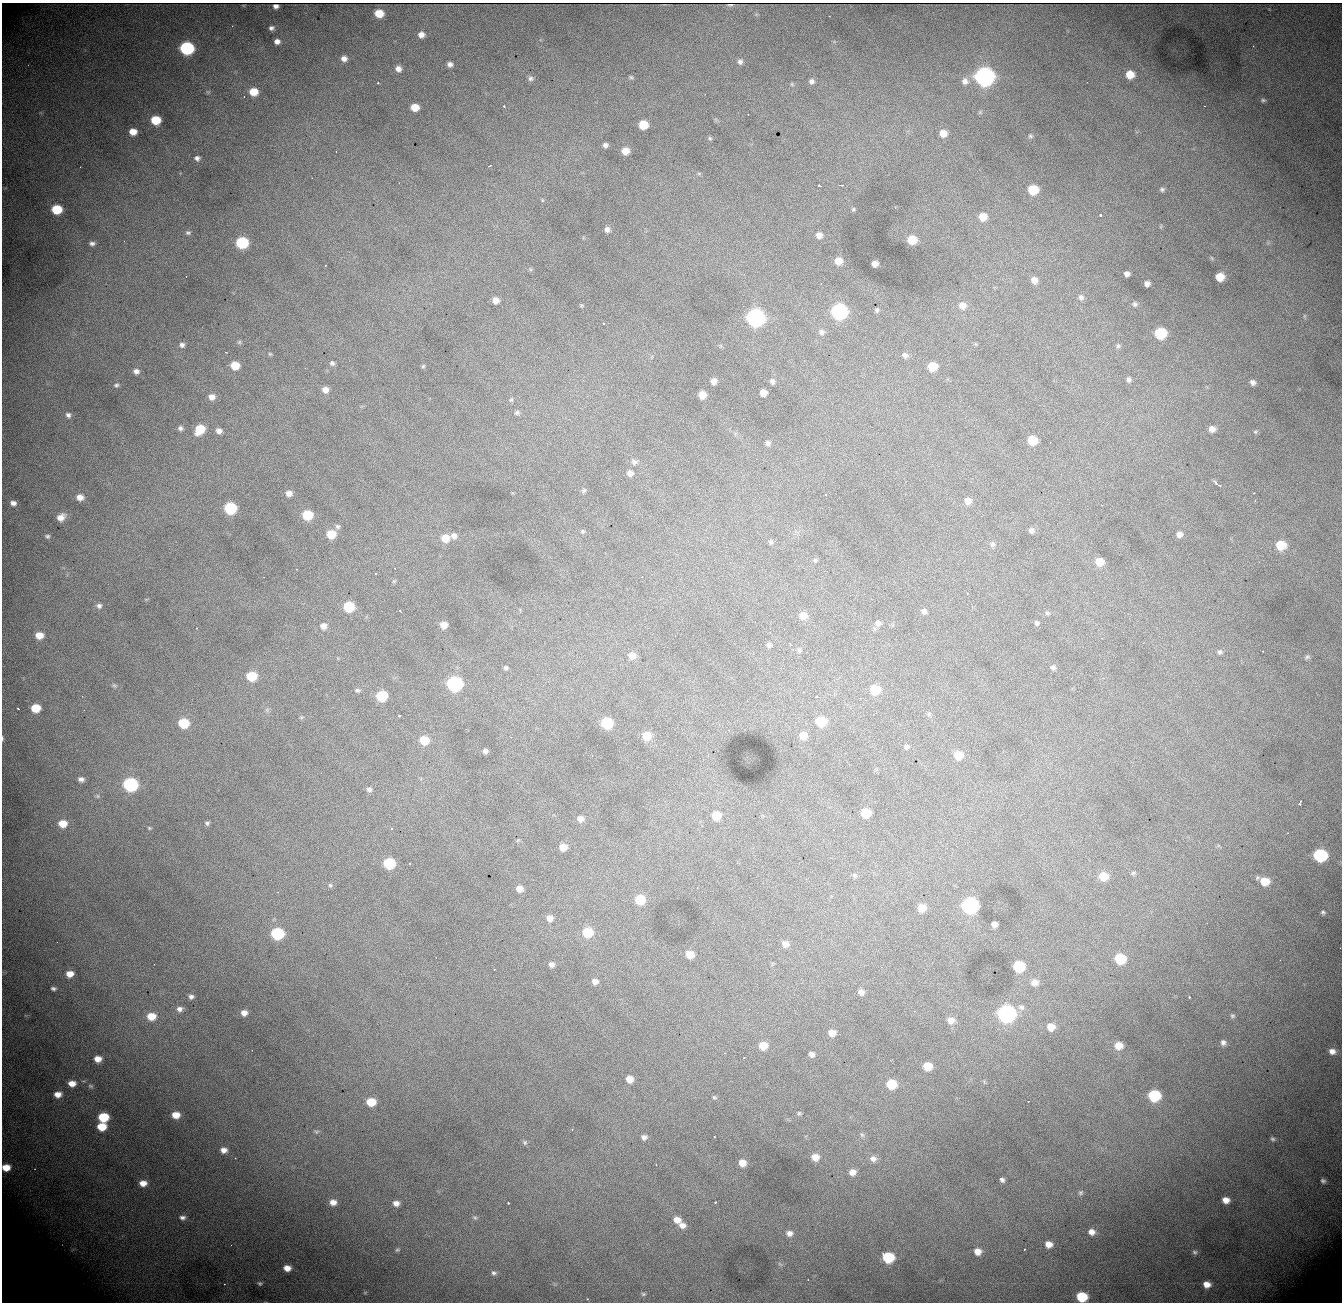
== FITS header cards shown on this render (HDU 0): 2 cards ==
NAXIS1  = 1340
NAXIS2  = 1300

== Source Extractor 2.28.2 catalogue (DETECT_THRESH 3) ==
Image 1340 x 1300 px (HDU 0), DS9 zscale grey, 1 PNG px = 1 image px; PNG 1344 x 1304 px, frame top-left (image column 1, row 1300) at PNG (2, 3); no overlay
Background 1980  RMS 23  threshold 70.4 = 3 sigma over >= 5 px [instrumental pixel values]
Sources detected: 298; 1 with non-positive FLUX_AUTO (blend fragments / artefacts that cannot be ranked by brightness) is not listed; the other 297 listed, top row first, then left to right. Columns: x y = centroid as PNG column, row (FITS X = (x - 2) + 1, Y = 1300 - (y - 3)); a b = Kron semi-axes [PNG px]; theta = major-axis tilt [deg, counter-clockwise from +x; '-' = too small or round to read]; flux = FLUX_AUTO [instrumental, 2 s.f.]
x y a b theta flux
276 6 5 4 - 6.6e+02
379 13 7 6 - 3.2e+04
271 28 5 4 - 4.5e+03
421 35 6 5 - 9.2e+03
277 41 5 5 - 7.7e+03
1253 46 2 2 - 1.2e+03
187 48 8 7 - 2.6e+05
344 58 6 5 - 7.9e+03
740 62 7 7 - 5.3e+03
450 64 5 5 - 6.0e+03
398 69 6 6 - 8.8e+03
1130 74 7 7 - 2.6e+04
984 76 9 8 - 1.1e+06
631 77 7 4 -29 2.5e+03
531 78 8 7 - 4.7e+03
811 81 7 6 - 5.3e+03
965 81 9 9 - 9.3e+03
378 83 3 2 - 4.3e+03
792 84 6 4 -46 2.0e+03
208 92 7 4 -33 2.3e+03
253 92 8 7 - 3.1e+04
1263 100 7 6 - 3.6e+03
504 106 3 3 - 2.3e+03
415 107 6 6 - 2.5e+04
980 112 7 4 72 2.1e+03
748 115 2 2 - 1.8e+03
156 120 7 6 - 4.8e+04
643 125 7 6 - 4.1e+04
133 132 7 6 - 1.8e+04
943 133 7 7 - 1.7e+04
1030 136 7 5 -34 3.2e+03
710 138 6 5 - 2.1e+03
605 145 5 5 - 4.9e+03
625 151 6 6 - 1.7e+04
197 158 6 5 - 5.2e+03
490 166 3 2 - 3.0e+03
312 178 2 2 - 7.8e+02
819 185 3 2 - 1.7e+03
841 185 5 3 - 1.9e+03
1162 189 7 6 - 3.8e+03
1033 190 7 7 - 5.7e+04
542 200 6 3 -72 1.6e+03
57 209 7 6 - 6.2e+04
853 209 5 4 - 2.2e+03
1100 215 3 3 - 7.5e+03
983 217 8 8 - 2.3e+04
1161 226 6 3 71 1.9e+03
607 229 6 6 - 6.0e+03
188 233 7 5 0 3.5e+03
819 235 7 6 - 9.3e+03
912 240 7 7 - 3.4e+04
242 243 8 7 - 1.3e+05
92 244 7 5 -2 4.8e+03
1212 258 6 4 -71 1.9e+03
838 261 7 7 - 1.7e+04
875 264 5 5 - 1.0e+04
1127 274 5 5 - 6.8e+03
186 276 3 2 - 1.8e+03
1220 277 7 6 - 2.6e+04
1034 280 7 7 - 1.1e+04
1147 284 5 5 - 6.5e+03
1081 297 7 6 - 4.8e+03
495 300 7 6 - 1.1e+04
1135 304 7 6 - 3.7e+03
962 305 9 9 - 1.2e+04
877 310 5 4 - 3.0e+03
839 311 8 8 - 4.3e+05
1304 316 6 4 -89 2.1e+03
755 318 8 8 - 7.5e+05
604 323 3 2 - 3.3e+03
821 332 8 7 - 5.2e+03
1160 333 8 7 - 9.3e+04
239 342 6 5 - 2.5e+03
182 345 7 6 - 5.4e+03
1118 346 6 5 - 2.8e+03
226 352 3 2 - 1.0e+03
270 354 5 4 - 1.7e+03
905 355 7 6 - 5.2e+03
332 363 6 5 - 3.9e+03
235 365 7 6 - 3.1e+04
423 366 5 4 - 2.0e+03
932 366 7 6 - 3.5e+04
136 371 7 6 - 7.2e+03
1129 380 5 5 - 4.2e+03
713 381 5 5 - 8.7e+03
772 381 6 5 - 4.1e+03
1253 382 7 6 - 6.3e+03
116 385 7 5 16 3.4e+03
325 390 7 6 - 9.9e+03
763 393 6 6 - 1.5e+04
702 395 6 6 - 1.8e+04
212 397 7 7 - 9.2e+03
511 400 6 5 - 2.6e+03
517 412 7 6 - 3.8e+03
68 415 7 7 - 5.1e+03
180 428 6 6 - 4.4e+03
200 429 8 7 - 4.2e+04
1212 429 6 6 - 1.0e+04
219 431 6 6 - 7.2e+03
1255 432 6 5 - 2.2e+03
1032 440 7 6 - 4.2e+04
768 443 6 5 - 4.5e+03
1050 443 2 2 - 9.8e+02
634 462 8 7 - 5.3e+03
630 473 7 7 - 7.4e+03
1217 484 8 3 -36 7.6e+03
584 491 6 6 - 2.9e+03
289 493 7 6 - 8.9e+03
1254 493 3 2 - 1.5e+03
80 497 8 7 - 1.1e+04
1255 500 2 2 - 1.2e+03
968 501 7 7 - 1.0e+04
13 503 7 6 - 7.7e+03
230 508 7 7 - 1.2e+05
307 515 7 7 - 5.8e+04
61 517 9 7 32 1.4e+04
338 526 7 6 - 3.8e+03
1031 530 7 6 - 5.0e+03
583 531 5 5 - 2.3e+03
331 534 7 7 - 3.4e+04
1179 534 6 6 - 8.1e+03
47 536 7 6 - 3.5e+03
454 536 8 8 - 6.8e+03
445 538 8 7 - 2.2e+04
771 542 7 6 - 3.1e+03
992 544 7 6 - 4.1e+03
1281 545 8 7 - 4.5e+04
815 560 5 5 - 2.6e+03
1099 562 7 7 - 2.3e+04
743 567 3 2 - 1.7e+03
375 573 3 2 - 1.5e+03
394 581 6 4 43 2.0e+03
967 593 3 2 - 1.1e+03
99 606 7 7 - 5.0e+03
349 607 7 7 - 6.8e+04
400 611 3 2 - 1.8e+03
924 611 6 6 - 5.2e+03
1047 613 7 5 -16 2.7e+03
803 615 8 8 - 1.5e+04
878 623 8 7 - 6.7e+03
1037 623 6 5 - 3.0e+03
444 625 7 6 - 1.5e+04
323 626 8 8 - 8.5e+03
197 628 3 2 - 1.0e+03
39 635 8 7 - 2.0e+04
790 644 3 2 - 9.9e+02
769 645 6 5 - 4.5e+03
799 650 6 5 - 3.0e+03
1220 652 6 6 - 3.8e+03
632 656 8 7 - 1.3e+04
1307 657 7 5 16 3.0e+03
1053 667 6 6 - 4.5e+03
506 668 5 5 - 3.3e+03
252 676 7 7 - 5.6e+04
454 684 8 8 - 3.5e+05
114 685 8 5 -40 3.0e+03
357 690 7 5 -18 3.0e+03
875 690 7 7 - 4.4e+04
381 696 7 7 - 7.2e+04
816 697 3 2 - 2.3e+03
36 708 7 6 - 3.7e+04
18 709 3 2 - 1.5e+03
267 710 7 4 -72 3.0e+03
929 714 6 4 73 2.2e+03
399 715 3 3 - 6.8e+03
301 717 6 4 -18 1.9e+03
821 721 7 7 - 5.9e+04
183 723 7 7 - 6.4e+04
607 723 7 7 - 8.0e+04
803 735 7 7 - 1.8e+04
647 736 7 7 - 2.8e+04
511 737 2 2 - 1.0e+03
2 738 6 2 -86 1.7e+03
424 740 7 7 - 3.4e+04
906 747 7 6 - 4.2e+03
485 751 5 5 - 4.9e+03
958 755 7 7 - 2.7e+04
81 779 6 5 - 5.7e+03
130 784 8 7 - 2.6e+05
369 789 7 5 -14 4.6e+03
98 796 6 4 90 2.1e+03
1300 803 4 3 - 3.0e+03
866 813 7 7 - 4.2e+04
716 816 7 7 - 3.0e+04
580 819 7 6 - 8.5e+03
207 823 6 5 - 3.1e+03
63 824 8 7 - 2.4e+04
149 828 5 4 - 1.9e+03
391 828 3 3 - 2.0e+03
563 847 6 6 - 1.6e+04
1320 855 8 7 - 1.8e+05
389 863 7 7 - 8.9e+04
410 864 3 3 - 2.6e+03
1133 873 7 5 16 2.7e+03
854 875 7 6 - 3.0e+03
1103 876 9 8 - 3.2e+04
1264 881 9 6 -22 3.0e+04
824 884 2 2 - 1.1e+03
330 885 6 5 - 2.9e+03
697 888 2 2 - 8.0e+02
519 889 6 6 - 9.9e+03
278 892 3 2 - 1.1e+03
640 899 7 7 - 4.6e+04
970 906 8 8 - 4.4e+05
921 908 7 6 - 2.2e+04
1323 912 6 5 - 3.1e+03
550 918 8 7 - 9.4e+03
994 924 5 5 - 9.0e+03
587 932 8 7 - 5.1e+04
277 934 8 7 - 1.4e+05
785 944 6 6 - 9.3e+03
690 954 7 6 - 2.1e+04
1120 959 8 7 - 6.8e+04
551 964 7 7 - 6.7e+03
1019 966 8 7 - 8.6e+04
495 969 2 2 - 1.3e+03
70 974 7 6 - 1.5e+04
595 981 7 6 - 6.6e+03
1034 982 8 7 - 1.1e+04
53 989 6 4 -3 3.6e+03
861 992 6 5 - 7.4e+03
191 997 7 6 - 5.4e+03
1189 997 3 3 - 2.3e+03
1021 1007 9 6 -18 5.1e+03
180 1009 9 7 6 7.6e+03
244 1013 7 6 - 9.0e+03
1006 1014 8 8 - 6.3e+05
151 1016 9 7 -2 2.6e+04
1232 1016 7 6 - 2.9e+03
951 1020 8 7 - 1.2e+04
1051 1027 7 7 - 1.7e+04
832 1033 7 6 - 1.5e+04
1223 1042 6 6 - 5.8e+03
1118 1045 8 7 - 2.0e+04
763 1046 7 7 - 2.4e+04
1332 1051 8 7 - 9.6e+03
811 1054 6 5 - 6.4e+03
744 1058 3 2 - 1.8e+03
98 1059 7 6 - 1.5e+04
927 1066 7 6 - 2.7e+04
629 1079 7 6 - 1.5e+04
72 1083 8 7 - 1.5e+04
891 1084 7 7 - 5.1e+04
90 1086 7 5 -4 3.3e+03
58 1094 8 7 - 1.4e+04
1154 1096 8 7 - 1.1e+05
714 1097 6 4 -15 2.2e+03
371 1102 8 7 - 3.3e+04
799 1113 5 5 - 2.3e+03
176 1115 7 6 - 2.0e+04
103 1117 8 7 - 6.2e+04
102 1127 7 6 - 3.5e+04
572 1129 3 3 - 1.8e+03
316 1132 7 6 - 3.0e+03
862 1135 7 5 -43 3.4e+03
644 1137 7 6 - 6.0e+03
714 1137 2 2 - 9.9e+02
1273 1139 6 5 - 2.9e+03
525 1142 7 6 - 3.1e+03
224 1150 7 6 - 9.9e+03
815 1157 8 7 - 1.6e+04
873 1159 9 8 - 8.1e+03
742 1163 6 6 - 1.7e+04
656 1164 2 2 - 8.5e+02
6 1167 7 5 0 2.2e+04
852 1172 8 7 - 1.1e+04
1002 1180 5 4 - 4.2e+03
1323 1181 4 4 - 3.3e+03
143 1183 8 7 - 1.5e+04
1081 1193 8 6 46 3.2e+03
1226 1200 7 6 - 1.3e+04
333 1202 8 7 - 1.2e+04
715 1202 3 2 - 4.6e+03
396 1203 6 5 - 8.5e+03
508 1203 3 3 - 4.1e+03
182 1218 9 6 -4 6.4e+03
475 1218 7 5 -16 2.6e+03
677 1220 8 7 - 1.3e+04
682 1225 8 7 - 9.3e+03
1091 1232 8 7 - 1.1e+04
789 1233 9 8 - 8.9e+03
1048 1244 7 6 - 1.3e+04
73 1249 8 3 19 3.1e+03
1025 1249 2 2 - 1.3e+03
397 1250 6 4 14 2.4e+03
977 1251 7 6 - 1.3e+04
1195 1252 7 6 - 3.2e+03
888 1257 9 7 -24 9.5e+04
780 1264 8 4 -36 2.6e+03
287 1268 7 5 -6 1.3e+04
494 1273 7 6 - 4.1e+03
260 1283 6 5 - 2.6e+03
1207 1284 6 6 - 1.4e+04
365 1292 6 3 19 1.9e+03
643 1294 6 5 - 2.4e+03
1082 1297 8 7 - 6.9e+04
587 1299 3 2 - 1.3e+03
At the frame edge (FLAGS 8, measured only in part): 3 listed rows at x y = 2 738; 6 1167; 1082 1297
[1 non-positive-flux detection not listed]